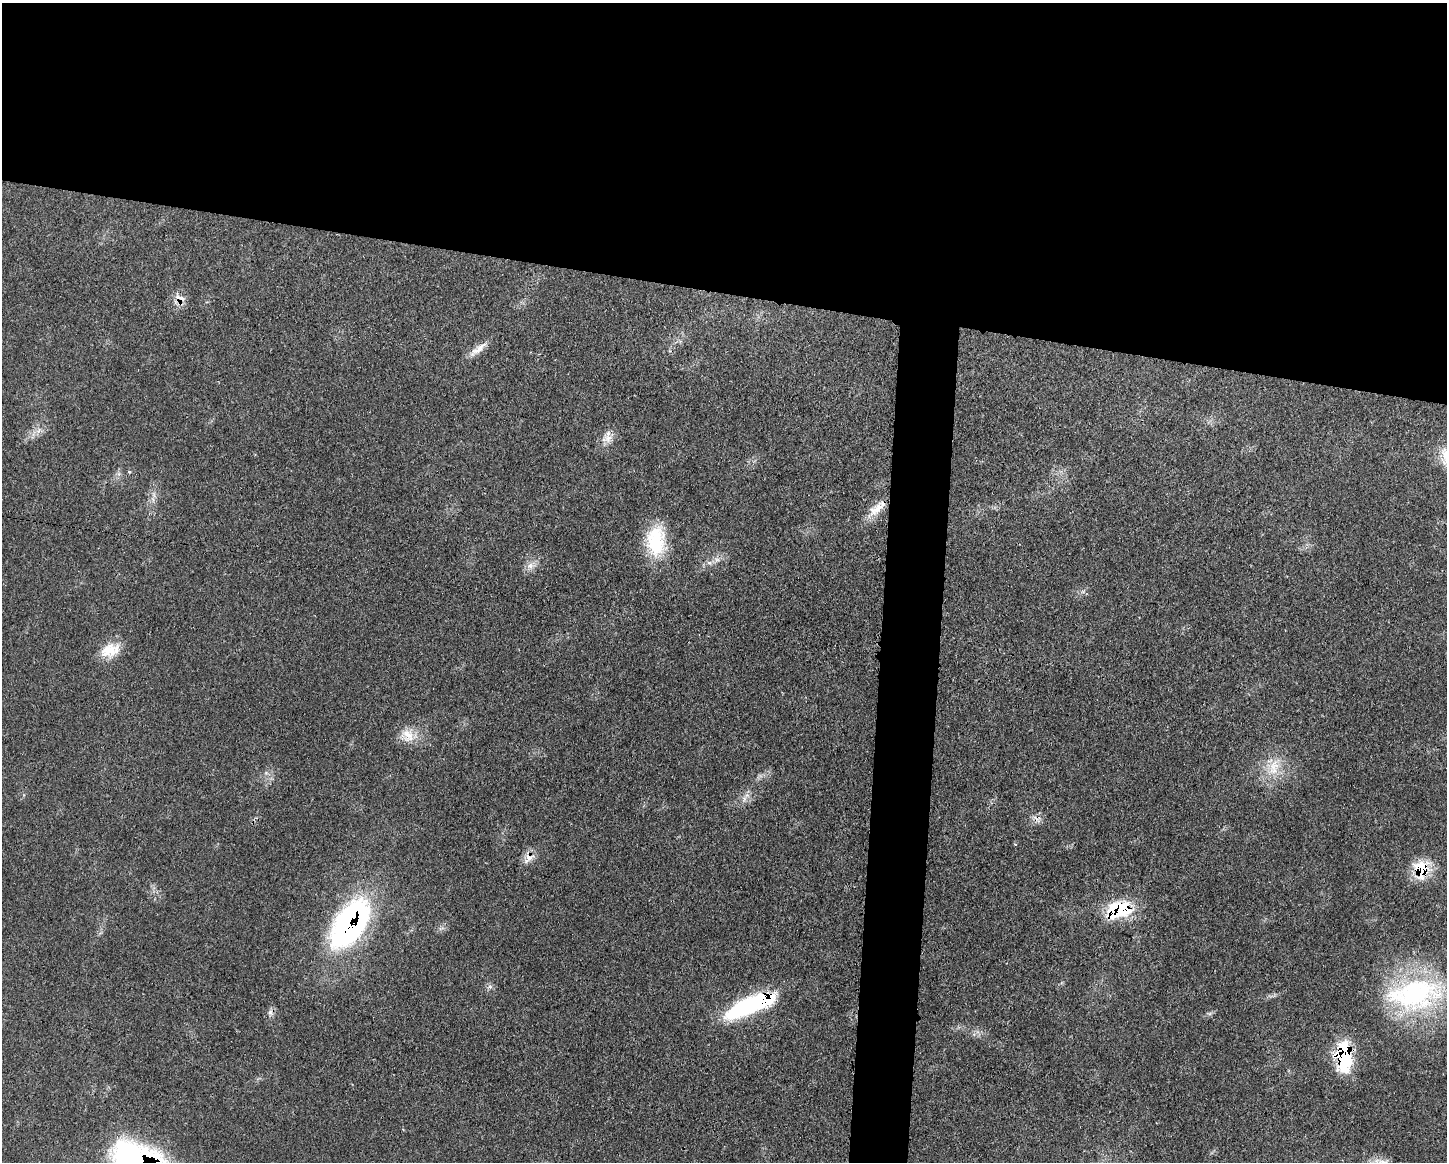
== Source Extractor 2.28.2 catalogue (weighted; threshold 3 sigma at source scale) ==
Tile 2 of 3 x 4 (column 2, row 1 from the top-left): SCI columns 1561-3005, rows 3489-4648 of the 4688 x 4663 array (HDU 1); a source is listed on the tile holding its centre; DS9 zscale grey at full resolution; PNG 1449 x 1164 px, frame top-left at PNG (2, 3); no overlay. Shown black and unused: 28% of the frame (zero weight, under 3 of 4 exposures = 2% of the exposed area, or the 3 px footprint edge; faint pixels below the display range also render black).
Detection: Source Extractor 2.28.2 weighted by HDU 2 'WHT'; one run over the whole footprint, this tile lists its part. Background 0.0546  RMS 0.0033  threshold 0.0147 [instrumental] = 3 sigma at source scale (4.5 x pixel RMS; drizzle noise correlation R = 1.50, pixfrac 1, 0.05/0.05 arcsec/px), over >= 5 px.
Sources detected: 25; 1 cosmic-ray / hot-pixel residue — not listed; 1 inside a brighter listed object's ellipse — not listed separately; the other 23 listed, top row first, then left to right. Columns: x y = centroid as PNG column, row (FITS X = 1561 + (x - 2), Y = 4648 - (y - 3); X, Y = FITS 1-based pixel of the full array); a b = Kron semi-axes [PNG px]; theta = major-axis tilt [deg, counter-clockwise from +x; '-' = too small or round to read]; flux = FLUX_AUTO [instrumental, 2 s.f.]
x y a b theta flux
180 298 14 6 -21 2.1
479 348 26 8 36 3.5
38 431 9 4 71 0.91
608 438 16 8 -13 2.6
129 472 5 4 - 0.39
878 508 32 10 41 5.3
656 541 38 22 88 17
717 560 8 5 30 1.2
709 562 7 4 -1 0.86
530 566 10 8 55 2
110 650 27 16 20 7.3
408 735 21 15 -60 5.3
1274 765 20 15 58 7.2
1015 844 4 3 - 0.37
529 858 18 9 40 3
1421 869 24 19 89 11
1118 910 31 19 16 19
350 924 56 30 58 81
490 987 7 4 -1 0.78
1415 994 75 40 8 57
749 1006 56 16 24 38
270 1012 7 6 - 1.1
1344 1056 34 16 -88 23
Overlapping masked pixels (flux is a lower limit): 7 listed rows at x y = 180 298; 878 508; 1421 869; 1118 910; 350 924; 749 1006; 1344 1056